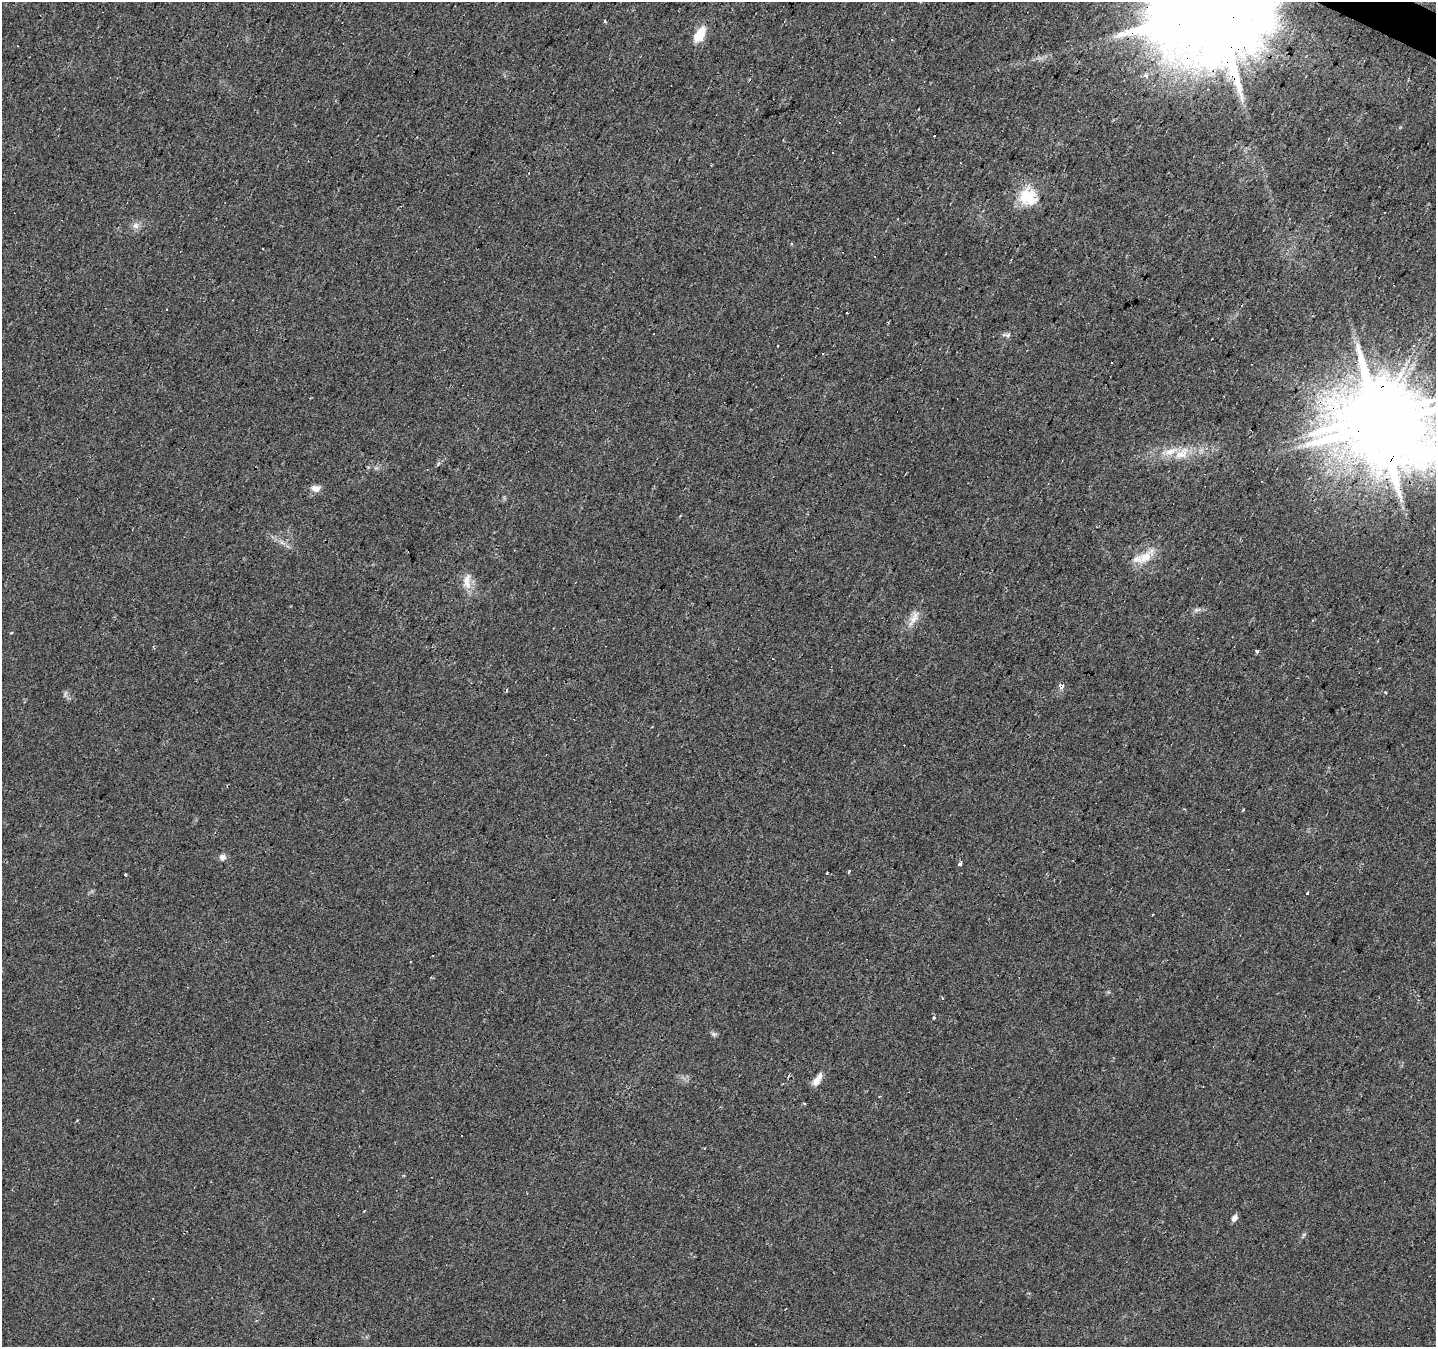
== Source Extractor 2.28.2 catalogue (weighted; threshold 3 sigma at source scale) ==
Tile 10 of 4 x 4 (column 2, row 3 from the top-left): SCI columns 1438-2871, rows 1608-2952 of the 5738 x 5839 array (HDU 1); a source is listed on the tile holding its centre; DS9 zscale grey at full resolution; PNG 1438 x 1349 px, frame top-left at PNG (2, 2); no overlay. Shown black and unused: <1% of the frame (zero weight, under 2 of 3 exposures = <1% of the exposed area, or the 3 px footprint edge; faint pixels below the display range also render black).
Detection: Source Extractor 2.28.2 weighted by HDU 2 'WHT'; one run over the whole footprint, this tile lists its part. Background 0.0226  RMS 0.0061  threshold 0.0275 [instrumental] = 3 sigma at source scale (4.5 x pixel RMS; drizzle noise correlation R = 1.50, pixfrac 1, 0.0396/0.0396 arcsec/px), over >= 5 px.
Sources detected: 49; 1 inside a brighter object's white glare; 12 cosmic-ray / hot-pixel residue — not listed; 3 inside a brighter listed object's ellipse — not listed separately; the other 33 listed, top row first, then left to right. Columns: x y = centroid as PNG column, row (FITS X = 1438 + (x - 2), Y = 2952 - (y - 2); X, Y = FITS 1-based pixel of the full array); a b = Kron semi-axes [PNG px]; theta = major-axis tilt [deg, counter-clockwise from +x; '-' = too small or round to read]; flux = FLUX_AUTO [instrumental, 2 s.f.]
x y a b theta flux
1215 9 32 24 42 18000
699 35 17 9 60 13
891 39 3 3 - 0.68
1146 76 4 3 - 8.6
1027 197 23 20 -17 21
136 226 9 8 - 3
847 313 2 2 - 0.65
888 323 3 2 - 0.53
1008 335 9 5 9 1.7
778 346 3 3 - 1.2
1379 425 28 23 -15 6500
1181 453 24 12 35 11
315 488 12 8 -3 3.8
1145 557 24 15 39 12
467 581 24 11 90 7.9
1197 610 10 5 18 1.8
914 618 22 10 62 6.6
1257 651 3 3 - 6.6
1061 686 4 3 - 8
506 690 3 3 - 1.4
1385 692 4 3 - 0.77
652 726 3 2 - 0.96
1185 809 3 3 - 0.48
222 857 9 8 - 2.5
960 864 4 3 - 4.4
849 872 4 3 - 1.4
827 873 3 3 - 1.9
125 875 3 3 - 2.8
1307 893 3 3 - 24
943 998 3 3 - 0.88
714 1034 9 5 -27 1.4
816 1081 13 7 54 4.9
1234 1218 8 6 57 2.6
Overlapping masked pixels (flux is a lower limit): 3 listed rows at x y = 1215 9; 1379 425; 1061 686
Isophote crosses this tile's border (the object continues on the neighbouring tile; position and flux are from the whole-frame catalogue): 2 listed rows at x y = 1215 9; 1379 425
Unlisted compact peaks at least as high as the median listed source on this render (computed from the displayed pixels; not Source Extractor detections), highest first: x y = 934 1018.